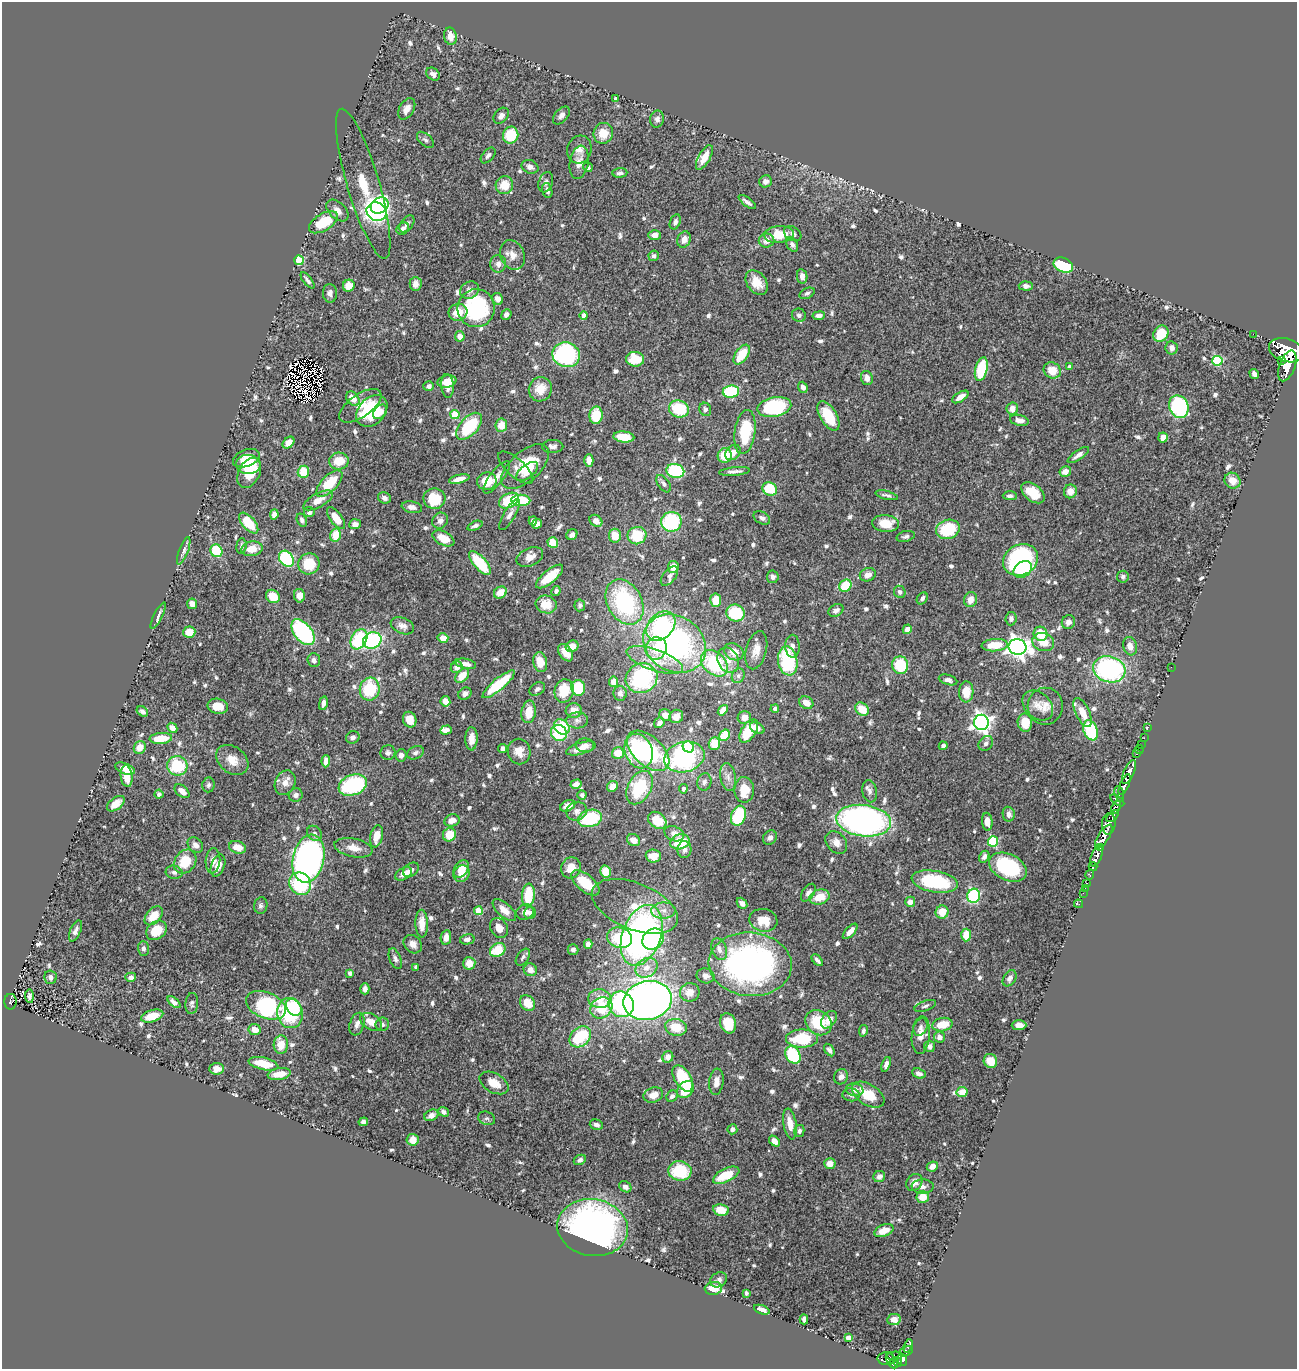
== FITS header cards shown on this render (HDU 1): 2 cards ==
NAXIS1  =                 1295
NAXIS2  =                 1367

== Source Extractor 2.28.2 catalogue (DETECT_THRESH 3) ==
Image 1295 x 1367 px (HDU 1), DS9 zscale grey, 1 PNG px = 1 image px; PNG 1299 x 1371 px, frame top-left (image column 1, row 1367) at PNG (2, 2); each listed source drawn as its Kron ellipse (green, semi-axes under 4 px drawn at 4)
Background 0.969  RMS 0.026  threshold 0.0788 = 3 sigma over >= 5 px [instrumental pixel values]
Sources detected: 781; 11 with non-positive FLUX_AUTO (blend fragments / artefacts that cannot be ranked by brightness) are neither listed nor drawn; of the other 770, the 500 brightest by FLUX_AUTO listed and drawn (270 fainter detections omitted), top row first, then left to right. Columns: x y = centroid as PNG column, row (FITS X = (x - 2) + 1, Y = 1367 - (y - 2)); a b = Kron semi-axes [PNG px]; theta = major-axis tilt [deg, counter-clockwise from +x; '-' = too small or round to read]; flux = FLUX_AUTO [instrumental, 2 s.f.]
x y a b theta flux
450 36 9 6 -79 17
433 74 7 5 -38 8.2
615 99 4 3 - 7.3
407 109 11 7 59 14
561 115 10 6 49 9.4
501 116 9 6 50 8.7
657 119 8 7 - 6.8
603 133 10 9 - 30
511 135 8 7 - 70
425 140 10 5 -42 5.9
579 150 14 12 74 15
488 155 9 5 49 6
704 158 14 6 61 24
579 162 17 9 81 16
530 167 9 6 -24 8.1
588 167 5 4 - 4.8
620 173 7 4 4 5.2
766 181 6 6 - 7.8
546 182 10 7 71 7.1
363 184 78 16 -73 110
504 185 9 8 - 37
547 191 7 5 -74 6.9
747 202 10 3 -37 6.5
380 205 9 7 33 170
337 210 13 8 -44 13
377 212 10 9 - 310
323 222 16 8 31 61
675 222 8 5 67 6.4
407 224 10 6 53 7.1
403 229 7 5 41 8.1
779 234 15 8 4 47
793 234 9 6 -33 6.4
655 235 6 5 - 13
684 240 8 6 68 14
766 241 8 7 - 16
792 245 8 5 -59 6.6
512 255 15 12 -68 17
654 256 5 5 - 5.1
299 260 5 4 - 78
498 264 9 8 - 10
1063 265 10 7 -22 87
802 276 7 5 -81 11
307 280 10 3 -52 5.7
757 282 13 9 -54 25
416 284 7 6 - 13
349 286 6 5 - 24
1026 286 7 4 -2 7.6
469 290 10 8 34 9.4
330 293 9 7 -89 8
807 293 8 5 25 5
497 299 6 5 - 11
476 308 19 18 - 170
458 312 9 8 - 27
506 314 6 4 50 7.1
799 315 7 6 - 5.9
584 316 4 4 - 17
819 316 6 4 8 8.9
1161 334 8 7 - 53
1253 334 2 2 - 11
460 336 5 5 - 17
1172 348 6 6 - 10
1286 350 18 11 -17 9500
566 355 14 12 -21 250
742 355 11 6 55 54
635 359 9 7 -5 47
1217 361 5 5 - 130
1281 361 3 2 - 3000
1287 366 16 8 70 5100
1069 367 4 3 - 7.4
981 369 12 6 76 95
1052 370 9 7 -32 29
1254 374 5 4 - 7.4
867 378 7 6 - 12
447 381 9 6 12 23
429 386 5 5 - 7.5
448 386 12 6 -85 16
803 387 5 4 - 8.7
540 389 12 11 - 29
731 391 8 6 7 110
960 397 9 4 32 15
353 399 8 6 -50 18
360 406 24 11 35 25
774 407 17 9 12 190
1179 407 11 9 -68 190
679 409 10 8 -18 80
705 409 7 6 - 6.2
1012 409 6 5 - 15
372 411 18 13 46 96
380 412 8 5 51 14
455 414 4 4 - 56
596 415 9 6 85 53
828 416 16 8 -59 58
1019 420 9 5 -13 9.4
501 425 7 6 - 23
469 426 16 9 48 99
745 432 22 10 81 83
624 437 10 5 -6 40
1163 437 5 5 - 16
288 443 7 5 46 16
553 446 10 6 1 8.1
733 452 8 6 45 14
725 455 7 7 - 47
1078 455 12 4 35 8.5
246 458 14 8 20 28
589 460 6 4 -90 15
339 461 10 8 7 35
248 464 12 9 -2 30
525 467 29 15 42 78
516 468 22 9 -42 11
675 471 9 7 -9 110
735 471 15 3 5 7.9
303 472 6 5 - 47
527 472 13 6 37 22
1065 472 6 5 - 15
249 473 16 10 62 59
497 477 20 6 52 14
459 479 10 4 13 14
487 481 10 9 - 38
1232 481 8 7 - 21
329 484 17 8 46 66
664 484 10 5 -53 6.2
770 489 7 6 - 64
1070 491 7 6 - 18
1033 493 13 8 -38 40
887 495 11 3 -14 4.9
1010 496 7 4 -2 5.2
384 498 6 5 - 7.6
434 499 11 10 - 58
318 500 16 7 29 20
521 500 9 5 -1 76
509 501 10 7 29 78
412 507 10 5 -10 7.9
309 512 5 5 - 7
274 514 5 4 - 14
510 514 18 5 59 10
336 518 13 6 -53 28
762 518 9 6 -28 6.6
302 520 7 5 -66 5.7
440 521 8 7 - 8.9
533 521 4 4 - 7
596 521 7 5 -39 12
671 522 10 10 - 140
249 523 12 6 -48 57
886 523 13 8 -6 35
355 524 6 5 - 7.7
537 524 5 4 - 11
475 526 8 4 22 5.2
948 529 12 9 19 89
335 535 7 5 78 33
572 535 6 5 - 6.7
615 536 7 6 - 27
637 536 9 8 - 61
906 536 9 5 15 5.4
443 538 12 6 -27 25
553 543 5 5 - 31
241 546 8 5 84 5.3
252 549 11 7 10 25
184 551 14 4 70 6.4
216 551 6 6 - 74
530 557 14 9 25 16
286 559 9 6 -54 160
1020 560 18 15 28 260
480 563 15 6 -49 77
309 564 11 10 - 47
673 567 6 5 - 27
1023 569 10 7 37 55
868 575 8 6 22 12
550 576 17 6 40 48
669 576 11 6 50 6.7
773 577 6 6 - 6.4
1123 577 6 5 - 4.9
845 586 6 5 - 55
556 591 5 4 - 4.9
500 592 7 5 33 24
900 592 6 5 - 6.9
273 596 7 6 - 35
299 596 7 5 -78 15
922 598 6 5 - 5.7
716 600 7 5 85 31
971 600 7 6 - 16
625 602 24 17 -61 210
192 604 5 5 - 11
546 604 10 9 - 33
580 605 6 5 - 4.9
836 610 8 6 30 8.3
735 613 9 8 - 86
158 615 14 4 63 6.5
1011 619 7 5 84 7.4
1068 622 7 6 - 8.3
402 626 12 8 -22 11
661 626 16 12 46 160
907 629 5 4 - 11
189 632 6 5 - 23
303 632 15 8 -51 200
1041 634 7 7 - 43
443 638 5 5 - 19
359 639 11 7 60 130
372 640 9 8 - 200
1043 642 11 9 -18 25
675 644 33 27 -34 470
995 645 13 6 4 40
572 646 6 5 - 16
792 646 11 7 -89 9.9
1130 646 9 7 -74 13
1017 647 9 8 - 1200
656 648 11 10 - 35
756 650 19 10 75 20
734 652 10 8 -31 20
566 653 9 6 -55 20
314 660 7 6 - 6.7
655 660 29 10 -19 42
728 660 13 10 -64 18
788 661 14 9 -79 140
540 662 10 7 -78 26
714 663 15 11 -43 130
466 664 11 5 -12 11
900 665 9 8 - 79
457 667 6 5 - 11
1171 667 2 2 - 24
1109 669 16 13 -16 300
462 676 8 5 47 27
738 676 7 6 - 5
641 678 16 14 27 200
948 680 9 5 -16 6.9
614 682 5 4 - 23
499 684 20 6 40 90
578 688 8 7 - 68
370 689 11 10 - 89
537 689 8 6 33 6.3
564 691 12 9 76 50
966 692 10 7 86 31
620 693 7 6 - 7.5
465 694 7 5 41 9.8
445 701 5 5 - 16
323 703 7 4 78 8.5
806 703 7 6 - 18
218 706 10 7 -12 30
1038 706 17 13 -43 19
1045 706 18 17 - 24
775 709 4 4 - 6.3
862 709 7 6 - 36
723 710 6 4 50 17
142 711 6 4 -33 6.6
574 711 8 7 - 20
529 712 11 7 82 29
1083 712 16 7 -65 23
665 715 6 5 - 13
676 716 7 6 - 16
744 717 6 6 - 12
410 720 8 6 -67 23
577 720 11 8 3 8.4
981 722 8 7 - 930
659 723 6 4 50 7.5
1025 723 9 7 -81 34
562 727 8 7 - 78
1148 727 3 2 - 15
172 728 5 4 - 13
757 728 8 5 -28 8.7
446 730 6 4 19 9.7
1091 730 10 7 -69 120
749 731 13 7 56 42
559 733 8 7 - 91
724 735 6 5 - 55
353 737 7 6 - 7.5
161 738 11 5 4 44
1144 738 2 2 - 14
471 739 11 6 89 16
986 743 8 6 48 6.1
714 744 6 6 - 30
1141 744 2 2 - 18
585 745 9 7 -1 11
943 746 4 3 - 4.8
140 747 7 6 - 21
688 747 6 5 - 62
502 748 4 4 - 16
581 748 15 6 16 19
1139 749 4 2 - 29
519 751 13 11 -80 23
639 751 18 13 -68 180
648 751 25 14 -42 170
388 753 7 7 - 5.7
415 753 8 6 26 6.6
618 753 6 5 - 36
1136 754 3 3 - 44
401 755 6 5 - 9.1
684 757 20 15 14 270
232 760 18 13 -39 26
326 761 6 4 88 13
177 766 10 9 - 86
125 769 11 5 -21 18
1129 772 13 5 66 2100
127 776 11 6 -83 27
728 777 14 7 -81 11
704 782 9 7 75 6.9
285 783 13 10 65 15
576 784 5 4 - 11
208 785 7 6 - 4.8
353 785 15 10 21 150
1125 785 11 4 67 2000
612 786 6 5 - 16
640 788 18 11 61 110
683 789 5 4 - 7.1
744 790 13 10 -89 37
182 791 9 5 -40 16
870 791 11 7 -77 7.6
159 794 4 4 - 6.4
1119 794 8 4 -74 480
296 795 7 6 - 7.9
582 795 4 4 - 5.3
1117 800 8 3 -36 420
116 804 10 6 38 18
568 806 8 5 26 16
1116 807 7 4 67 780
577 811 10 9 - 12
1009 814 7 6 - 9.6
738 816 10 7 71 95
1113 816 7 4 42 660
590 818 12 8 15 110
452 820 8 6 15 16
657 820 10 7 -38 40
864 821 27 15 -7 690
987 822 9 5 -83 18
1109 824 10 6 85 830
315 833 8 6 -48 5.7
674 834 10 7 -24 10
449 835 7 6 - 38
377 836 11 6 77 23
1104 836 14 5 58 4200
770 838 7 6 - 8.5
634 840 7 5 -32 15
680 842 10 7 21 54
836 842 12 9 -49 13
993 842 5 5 - 120
195 845 8 6 -45 8.8
237 847 8 6 -17 24
353 848 19 9 -12 21
1100 848 4 3 - 630
684 850 8 7 - 9
653 856 8 6 -4 23
1097 856 11 5 68 2200
984 857 6 4 61 7.1
308 859 24 15 77 880
185 861 13 10 55 52
213 861 12 7 85 14
218 865 11 6 69 16
1008 867 20 13 -26 160
1093 867 4 3 - 310
571 868 11 9 66 27
461 869 9 6 56 22
411 870 9 6 37 9.8
174 872 8 6 -12 6.7
605 872 6 5 - 27
403 874 9 5 28 15
461 874 9 7 54 23
1090 874 5 4 - 290
935 882 23 10 -10 140
585 883 17 8 -39 50
1087 883 3 3 - 56
300 884 12 10 -49 120
1085 888 2 2 - 8.8
808 893 10 6 56 7.2
1083 893 2 2 - 15
528 895 11 6 85 66
974 896 7 6 - 200
819 897 10 7 16 32
910 902 5 5 - 13
742 903 6 4 -48 6.7
1079 904 4 2 - 13
261 906 8 6 79 5.5
635 906 45 23 -22 71
504 910 14 7 -42 18
478 911 4 4 - 57
663 911 12 8 3 12
525 912 9 7 25 12
942 912 6 6 - 30
530 913 6 5 - 6.6
154 916 11 7 49 35
763 920 14 11 -10 38
422 924 14 6 -88 23
499 928 10 8 -57 13
156 930 11 8 39 44
75 931 11 5 66 8.8
850 931 9 4 47 12
642 935 31 19 70 630
966 935 6 5 - 32
446 937 7 5 80 16
620 938 13 10 -13 100
467 939 7 5 12 6.8
653 939 12 9 39 140
413 944 10 8 -45 12
588 944 4 4 - 13
143 948 7 5 -88 6.1
573 949 5 5 - 5.7
719 949 11 7 -70 12
498 950 8 6 35 56
523 957 9 5 53 5.7
395 959 11 5 -68 6.4
817 960 7 3 -48 5.6
469 963 6 6 - 22
750 964 41 31 -5 610
416 967 4 3 - 5
646 968 11 9 33 17
530 970 7 6 - 14
350 973 4 4 - 4.8
705 976 9 7 -11 9.8
50 977 7 6 - 7.9
131 977 5 4 - 7.9
1010 978 9 6 58 7.2
365 989 5 4 - 8.8
690 992 10 9 - 16
29 996 6 4 -86 5.3
600 999 12 9 -5 29
648 1000 24 19 12 1400
10 1002 8 6 88 100
174 1002 8 4 -40 7.7
192 1003 10 6 84 5.5
527 1003 8 6 -47 32
621 1004 13 12 - 230
266 1005 21 13 -23 230
925 1006 11 5 19 5.3
294 1007 9 7 -52 100
601 1008 11 10 - 57
290 1013 15 12 -80 100
152 1016 11 6 17 33
829 1020 10 6 52 17
371 1022 12 7 -31 20
728 1023 10 8 -72 52
818 1023 14 11 -39 70
357 1024 11 7 73 9.4
382 1024 6 6 - 5.4
942 1025 10 6 10 36
1019 1025 7 5 1 12
676 1027 11 8 -11 34
920 1027 9 6 65 6.2
255 1029 6 5 - 19
863 1031 6 4 80 5.2
921 1035 19 9 85 18
580 1037 12 9 44 110
939 1037 6 5 - 11
802 1039 16 9 0 93
281 1045 9 7 88 29
929 1046 6 5 - 8.4
829 1050 7 4 -57 5.3
793 1055 9 7 -60 110
668 1057 6 5 - 9.3
990 1061 7 6 - 24
263 1064 15 6 -13 45
886 1064 7 4 70 8.3
217 1069 7 5 4 13
919 1073 7 5 -22 9.2
279 1074 12 6 9 27
841 1077 8 7 - 8.1
683 1078 14 8 -59 100
716 1082 13 7 83 13
494 1083 16 9 -29 29
686 1089 10 7 47 59
855 1090 9 6 -10 13
962 1092 5 5 - 22
653 1095 10 7 20 22
851 1095 8 6 -5 5.4
868 1095 18 10 -32 46
672 1096 6 5 - 6.4
443 1112 5 4 - 5.9
431 1115 7 5 24 7.6
487 1118 9 6 -21 5.1
363 1122 5 4 - 5.5
790 1124 15 6 -81 21
596 1125 7 5 -18 6.7
732 1129 5 5 - 7.5
799 1131 6 5 - 5.7
413 1140 6 6 - 17
774 1141 6 4 -47 12
580 1160 6 5 - 5.7
830 1164 5 5 - 16
932 1166 6 5 - 11
680 1171 12 9 -6 92
726 1175 14 6 26 51
879 1176 6 5 - 7.5
914 1182 9 7 53 15
923 1186 11 7 2 9.3
625 1187 6 5 - 6.6
923 1197 6 6 - 27
721 1210 8 6 -10 24
593 1228 35 28 -10 630
884 1231 10 6 20 27
719 1280 9 7 31 7.4
713 1288 8 6 4 28
746 1293 4 3 - 5.3
762 1310 8 4 -19 9.7
804 1319 5 4 - 5.5
894 1319 7 5 11 12
848 1338 4 4 - 23
908 1346 7 3 72 220
906 1351 7 4 27 360
894 1356 7 3 0 81
890 1358 6 3 -79 220
886 1359 8 6 -5 400
902 1360 6 4 -77 490
898 1362 5 4 - 330
893 1364 5 4 - 420
At the frame edge (FLAGS 8, measured only in part): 1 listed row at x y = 1286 350
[270 fainter detections neither listed nor drawn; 11 non-positive-flux detections neither listed nor drawn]